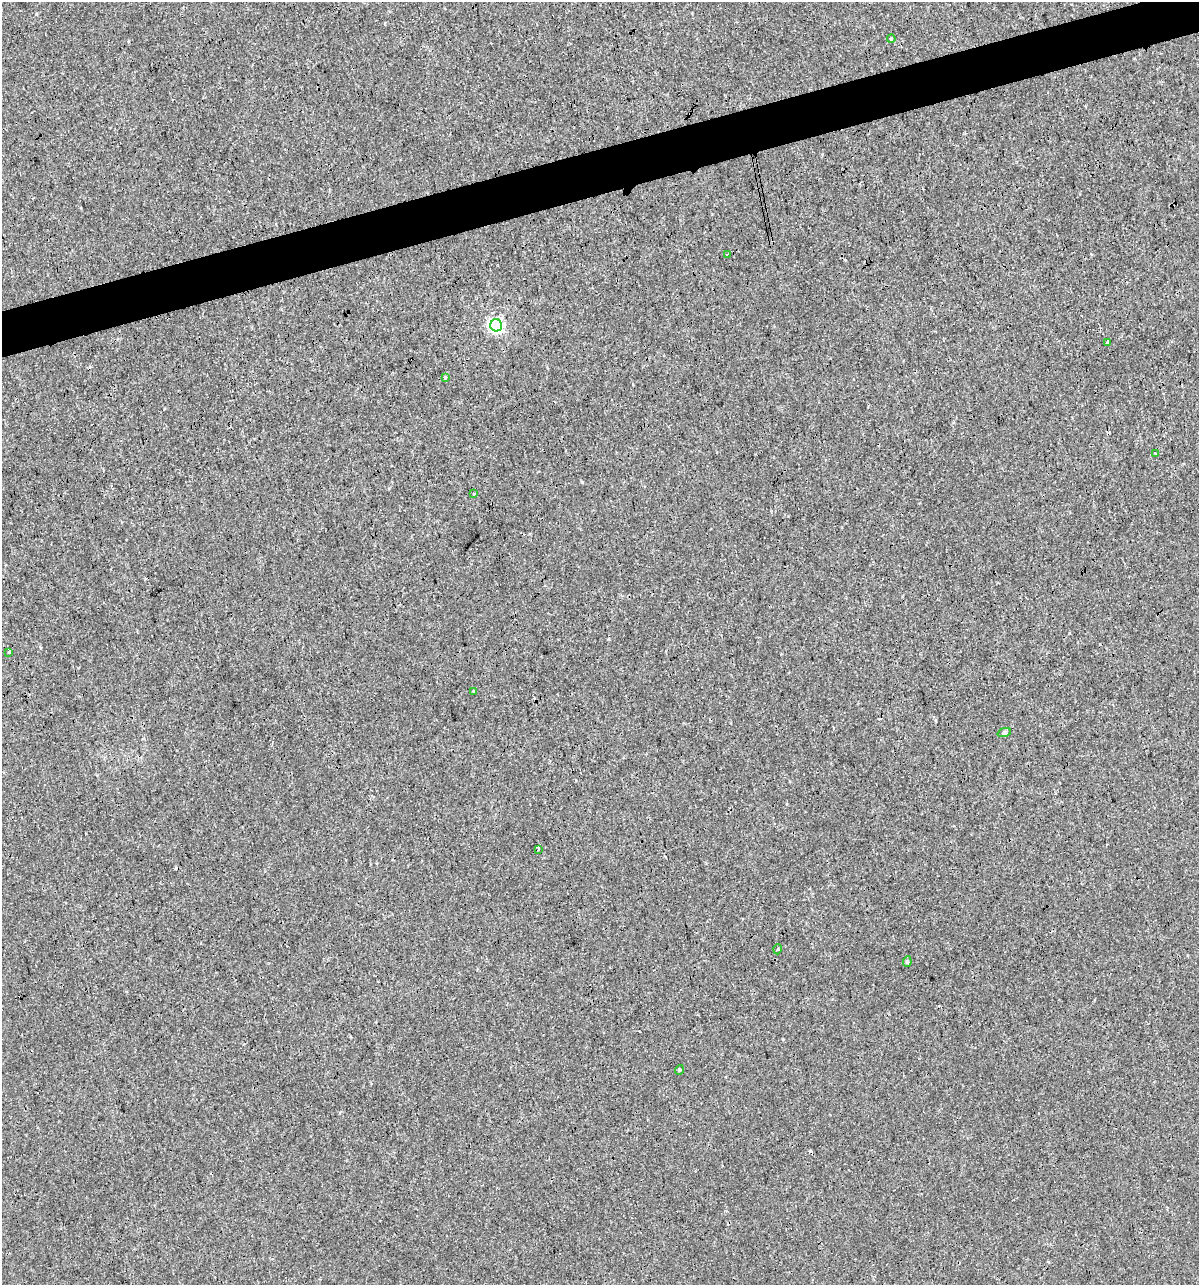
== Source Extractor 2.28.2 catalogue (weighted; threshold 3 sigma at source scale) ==
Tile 10 of 4 x 4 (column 2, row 3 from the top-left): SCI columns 1244-2440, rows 1284-2566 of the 4930 x 5132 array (HDU 1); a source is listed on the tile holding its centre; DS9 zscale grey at full resolution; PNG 1201 x 1287 px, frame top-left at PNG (2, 2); each listed source drawn as its Kron ellipse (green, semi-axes under 4 px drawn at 4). Shown black and unused: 4% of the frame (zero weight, under 3 of 4 exposures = <1% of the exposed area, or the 3 px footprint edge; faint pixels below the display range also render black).
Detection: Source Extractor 2.28.2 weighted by HDU 2 'WHT'; one run over the whole footprint, this tile lists its part. Background 4.00e-05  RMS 0.0017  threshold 0.00747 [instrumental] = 3 sigma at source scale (4.5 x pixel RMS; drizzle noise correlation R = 1.50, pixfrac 1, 0.0396/0.0396 arcsec/px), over >= 5 px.
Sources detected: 17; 3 cosmic-ray / hot-pixel residue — neither listed nor drawn; the other 14 listed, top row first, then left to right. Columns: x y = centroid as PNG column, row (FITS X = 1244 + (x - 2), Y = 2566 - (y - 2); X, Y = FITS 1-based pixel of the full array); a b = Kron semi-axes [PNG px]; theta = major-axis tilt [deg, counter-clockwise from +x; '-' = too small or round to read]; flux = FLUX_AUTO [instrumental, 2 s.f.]
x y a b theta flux
891 39 4 4 - 0.34
727 254 3 2 - 0.17
496 325 6 6 - 38
1107 342 4 3 - 1.6
445 377 4 3 - 0.23
1155 453 3 3 - 0.14
474 494 3 2 - 0.36
9 652 3 3 - 0.23
474 691 3 3 - 0.35
1004 733 7 4 18 0.27
538 849 3 3 - 0.21
778 949 5 3 - 0.13
907 962 5 4 - 0.28
679 1070 5 3 - 0.14